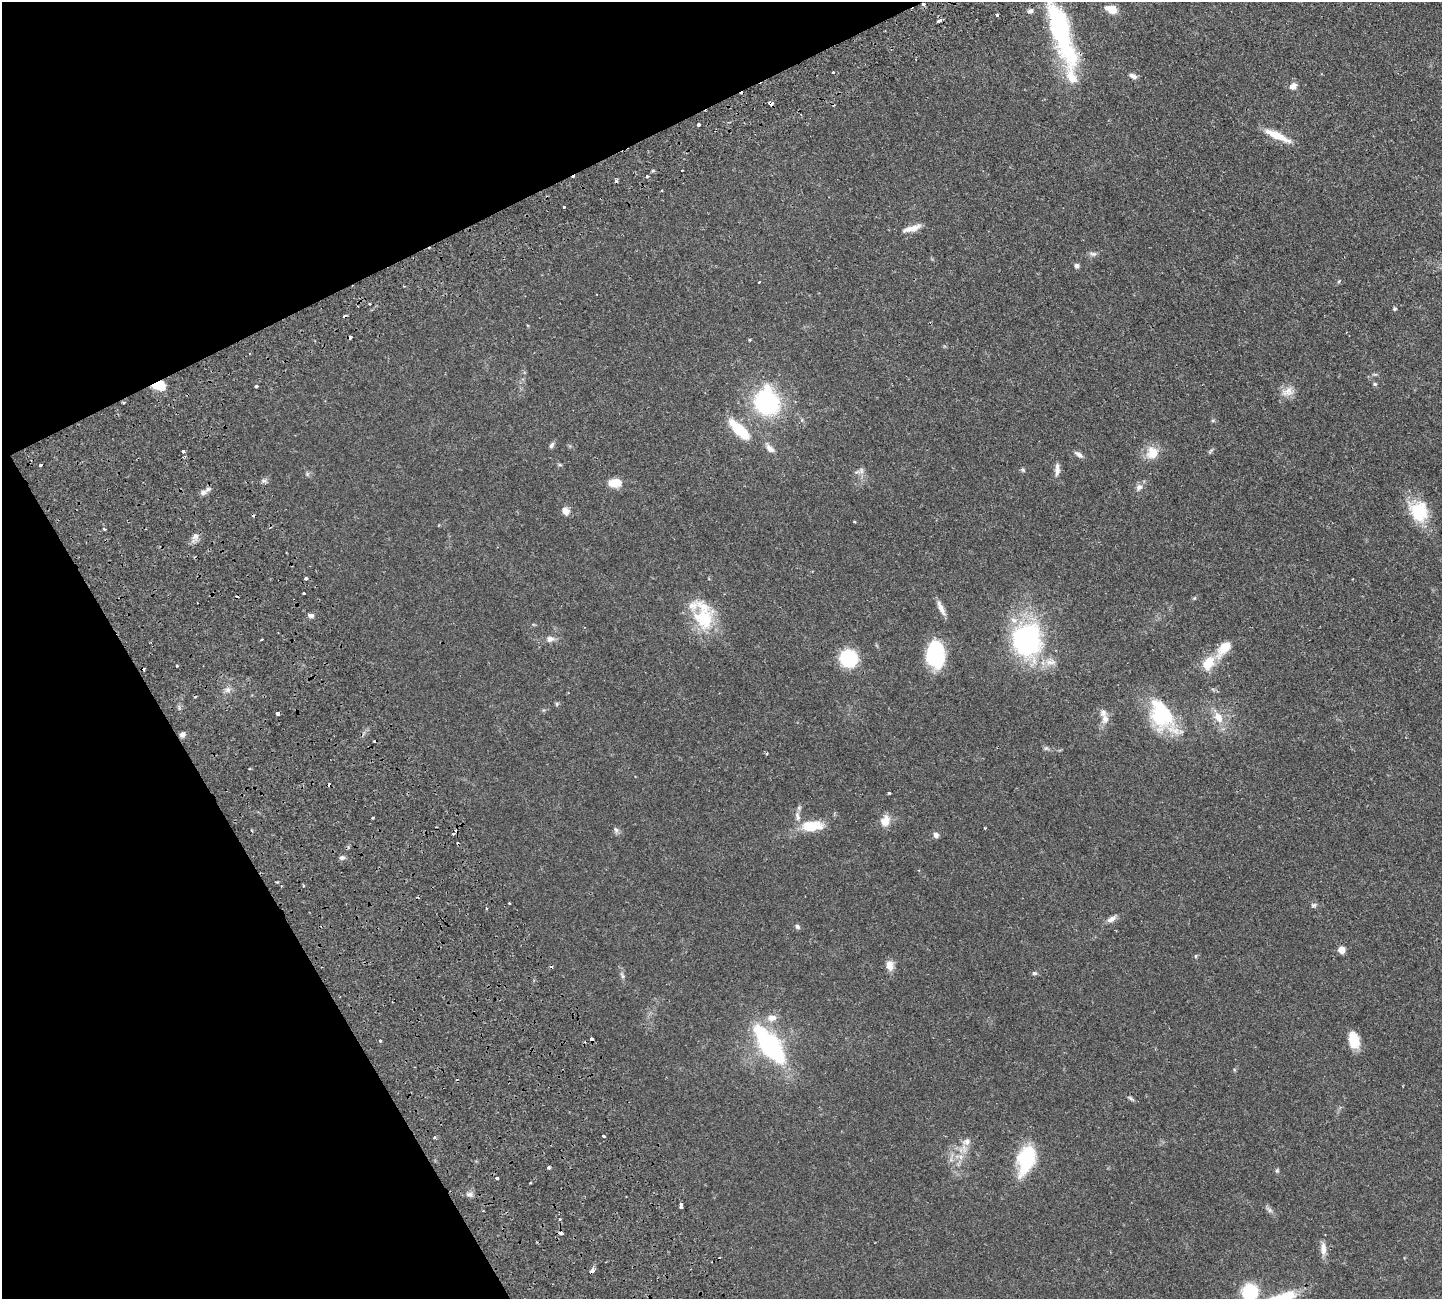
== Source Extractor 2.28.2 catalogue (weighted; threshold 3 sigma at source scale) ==
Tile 5 of 4 x 4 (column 1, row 2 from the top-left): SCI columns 230-1669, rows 2935-4231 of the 6326 x 6317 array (HDU 1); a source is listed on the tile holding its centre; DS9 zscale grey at full resolution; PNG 1444 x 1301 px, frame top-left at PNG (2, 2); no overlay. Shown black and unused: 23% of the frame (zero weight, under 2 of 3 exposures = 12% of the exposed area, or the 3 px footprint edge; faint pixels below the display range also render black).
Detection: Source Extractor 2.28.2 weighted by HDU 2 'WHT'; one run over the whole footprint, this tile lists its part. Background 0.0542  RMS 0.0052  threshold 0.0233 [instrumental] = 3 sigma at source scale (4.5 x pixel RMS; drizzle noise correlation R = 1.50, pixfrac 1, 0.05/0.05 arcsec/px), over >= 5 px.
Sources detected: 135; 17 cosmic-ray / hot-pixel residue — not listed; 6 inside a brighter listed object's ellipse — not listed separately; the other 112 listed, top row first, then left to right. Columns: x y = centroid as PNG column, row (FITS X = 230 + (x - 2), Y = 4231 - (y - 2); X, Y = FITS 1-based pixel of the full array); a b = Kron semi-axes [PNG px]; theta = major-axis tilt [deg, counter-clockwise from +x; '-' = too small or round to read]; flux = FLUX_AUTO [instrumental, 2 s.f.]
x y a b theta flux
1111 9 12 8 -19 6.2
1030 11 8 5 1 1.2
997 15 4 3 - 2.5
940 20 6 3 22 3.8
1060 27 70 25 -75 62
833 72 3 2 - 0.99
1133 76 11 6 -25 1.9
1293 86 9 7 32 3.1
771 104 4 3 - 5
699 125 3 3 - 2.7
1277 136 37 8 -25 8.4
682 170 2 2 - 0.39
647 176 3 3 - 1.3
563 207 3 3 - 1.2
912 228 23 7 17 4.6
1093 254 11 6 -6 1.5
1077 266 6 6 - 1.3
1339 281 4 3 - 1
759 282 3 2 - 0.51
369 304 3 2 - 0.71
1394 309 5 5 - 0.75
749 340 3 3 - 0.75
249 354 3 2 - 0.46
1375 384 6 4 -1 0.75
159 386 16 10 5 7.8
256 387 3 3 - 5.7
1287 391 19 12 12 4.9
124 402 4 3 - 0.63
767 402 21 18 -75 69
739 430 28 10 -44 18
552 445 8 5 57 1.2
770 448 17 7 -49 3.2
184 451 3 3 - 1.4
1210 451 8 4 42 0.81
1152 453 17 15 58 7.8
1079 454 12 6 -36 1.9
560 465 6 4 -18 0.62
1057 469 16 6 86 2.8
1023 470 6 5 - 0.76
861 471 10 7 -86 2.1
307 474 7 4 72 0.71
264 481 7 4 0 1.1
615 483 14 8 5 8.5
1139 487 10 8 35 2.2
203 492 9 7 19 2.1
566 511 9 8 - 3.1
1419 511 25 21 -67 20
854 522 5 3 - 0.39
104 529 4 3 - 0.61
195 536 10 8 42 2.5
306 579 4 3 - 4.9
304 593 3 3 - 1.3
1194 598 6 4 46 0.58
941 608 21 6 -64 3.4
311 615 6 5 - 1.8
704 617 38 22 -81 25
550 639 9 7 7 2.7
261 640 3 2 - 0.69
1027 640 38 32 87 76
1224 648 24 11 50 9.2
935 654 24 16 -86 39
848 658 13 12 - 36
1208 663 19 13 63 9.8
176 666 3 3 - 0.59
228 690 8 7 - 2
557 704 6 5 - 0.7
277 713 3 3 - 3.2
1162 715 40 23 -59 36
1218 717 15 10 -62 6.4
1105 719 13 9 87 3.6
182 734 7 6 - 1.9
1046 748 7 6 - 0.99
889 793 3 3 - 0.98
373 817 3 2 - 0.97
885 821 14 11 67 5.5
812 826 28 12 2 13
985 828 4 2 - 0.42
616 830 9 6 -73 1.3
453 834 4 3 - 0.68
936 835 7 6 - 1.8
342 857 7 6 - 1.3
277 882 4 3 - 0.54
303 886 3 3 - 1.6
1314 905 8 6 3 1.1
1111 919 13 6 29 2.5
797 927 7 6 - 1.1
1341 950 5 5 - 7.8
1196 956 5 4 - 0.68
890 966 13 9 -81 3.7
1034 973 7 4 -2 1
771 1018 13 9 0 3.8
592 1039 4 3 - 3.2
1354 1040 17 10 -76 11
380 1041 3 3 - 1
770 1045 27 10 -53 120
1131 1098 9 5 -41 1
604 1136 3 3 - 2.6
435 1137 5 3 - 0.65
967 1141 13 10 29 3.5
961 1157 7 4 -71 1.4
1026 1159 28 15 74 34
548 1168 3 3 - 1.5
1277 1170 6 5 - 0.72
497 1178 3 3 - 1.4
469 1194 9 7 -19 1.9
681 1205 5 3 - 2
1269 1210 11 5 -34 1.6
561 1233 4 3 - 2.5
1323 1249 17 7 -86 3.9
592 1271 4 3 - 5
1250 1292 15 15 - 24
1289 1295 15 12 77 5.8
Overlapping masked pixels (flux is a lower limit): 5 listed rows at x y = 940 20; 771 104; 159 386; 592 1039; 592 1271
Isophote crosses this tile's border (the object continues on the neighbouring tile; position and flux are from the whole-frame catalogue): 3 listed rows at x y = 1060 27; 1250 1292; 1289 1295